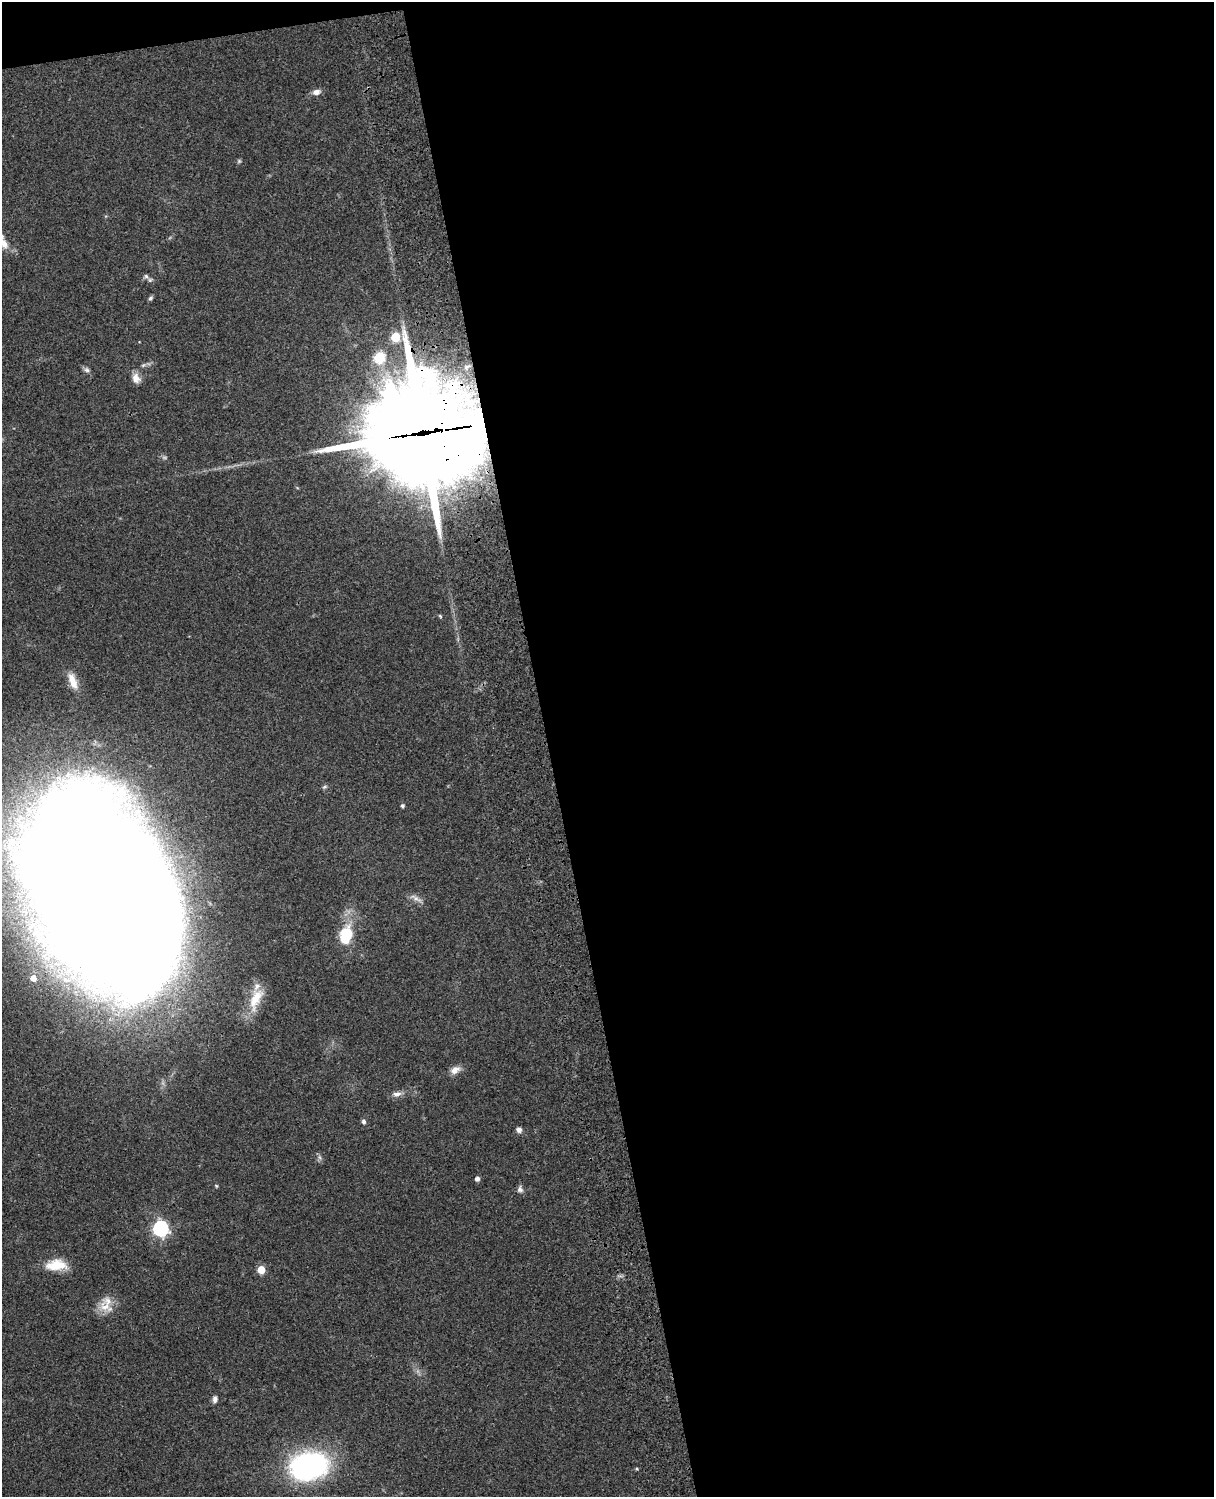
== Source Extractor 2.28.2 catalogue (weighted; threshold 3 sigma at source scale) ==
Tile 4 of 4 x 3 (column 4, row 1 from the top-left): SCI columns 3758-4969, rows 3269-4763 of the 5088 x 4927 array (HDU 1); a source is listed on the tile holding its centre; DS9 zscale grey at full resolution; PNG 1216 x 1499 px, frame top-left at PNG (2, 2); no overlay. Shown black and unused: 56% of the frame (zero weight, under 3 of 4 exposures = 6% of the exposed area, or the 3 px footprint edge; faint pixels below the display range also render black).
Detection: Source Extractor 2.28.2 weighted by HDU 2 'WHT'; one run over the whole footprint, this tile lists its part. Background 0.0958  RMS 0.0062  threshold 0.0279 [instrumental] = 3 sigma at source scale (4.5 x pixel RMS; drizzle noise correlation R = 1.50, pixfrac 1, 0.05/0.05 arcsec/px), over >= 5 px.
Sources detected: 35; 1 too faint to see at this stretch — not listed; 2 inside a brighter listed object's ellipse — not listed separately; the other 32 listed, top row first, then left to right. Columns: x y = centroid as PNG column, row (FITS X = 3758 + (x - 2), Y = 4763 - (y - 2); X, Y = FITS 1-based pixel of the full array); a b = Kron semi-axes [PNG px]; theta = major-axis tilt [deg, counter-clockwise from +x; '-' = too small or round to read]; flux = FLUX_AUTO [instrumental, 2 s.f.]
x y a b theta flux
316 92 9 6 13 3.6
239 161 6 4 45 0.88
4 244 20 9 -52 7.2
146 276 6 6 - 1.5
150 298 7 4 41 1.2
395 337 5 5 - 31
379 357 6 6 - 47
87 370 8 6 -25 1.8
136 378 13 10 -70 4.7
423 433 40 33 1 14000
440 616 6 3 -46 0.72
73 681 24 9 -68 8.2
325 787 7 4 20 1.1
402 806 4 4 - 1.4
102 893 144 82 -63 3500
416 898 21 5 -27 3.2
346 935 17 11 73 27
33 978 5 5 - 5.2
256 999 34 14 67 14
455 1070 13 9 29 4.3
397 1094 11 7 11 3.3
364 1122 5 5 - 1.8
519 1130 7 6 - 2.4
319 1157 7 4 -71 1.4
477 1179 5 4 - 2.4
520 1189 9 7 -56 2
161 1228 7 6 - 170
56 1265 25 12 2 14
261 1270 5 5 - 17
105 1307 22 12 -26 8.8
215 1399 8 6 85 2.3
309 1466 34 24 12 130
Overlapping masked pixels (flux is a lower limit): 2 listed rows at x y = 423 433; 102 893
Isophote crosses this tile's border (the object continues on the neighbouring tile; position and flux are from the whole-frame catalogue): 2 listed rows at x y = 4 244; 102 893